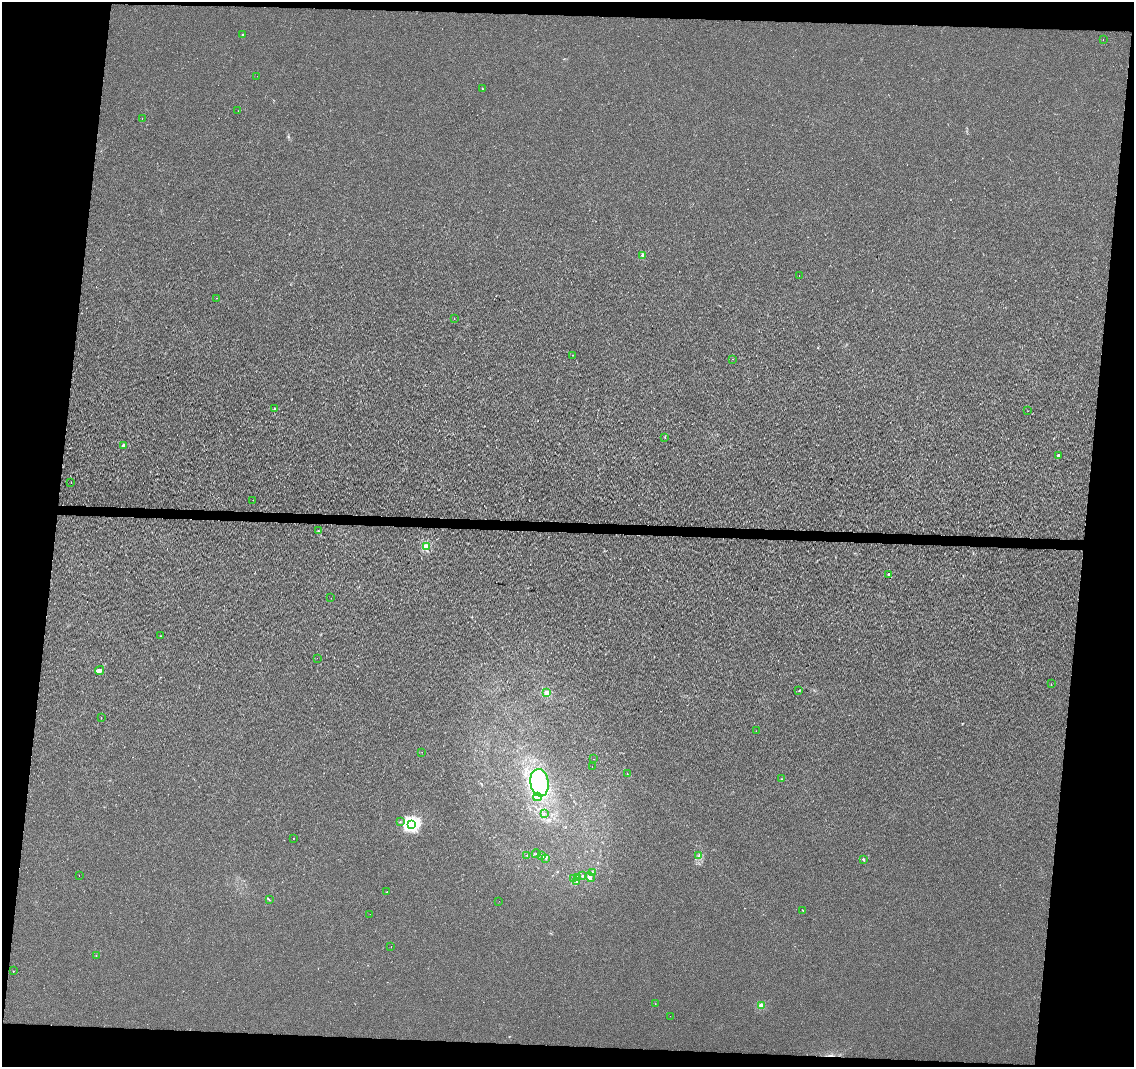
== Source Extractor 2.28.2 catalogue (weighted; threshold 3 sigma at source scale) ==
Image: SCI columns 1-4526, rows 228-4485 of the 4539 x 4778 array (HDU 1 of 3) = the unmasked area's bounding box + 8 px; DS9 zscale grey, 4 x 4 block average (1 PNG px = mean of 4 x 4 image px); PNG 1136 x 1069 px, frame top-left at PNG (2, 2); each listed source drawn as its Kron ellipse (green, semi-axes under 4 px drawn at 4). Shown black and unused: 13% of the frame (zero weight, under 2 of 3 exposures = <1% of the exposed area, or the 3 px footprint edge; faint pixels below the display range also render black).
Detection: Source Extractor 2.28.2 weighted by HDU 2 'WHT'. Background 8.54e-04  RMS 0.0033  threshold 0.015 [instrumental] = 3 sigma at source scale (4.5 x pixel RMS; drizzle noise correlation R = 1.50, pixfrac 1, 0.0396/0.0396 arcsec/px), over >= 5 px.
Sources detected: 72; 3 inside a brighter object's white glare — neither listed nor drawn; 1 coinciding with a brighter row at this scale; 2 inside a brighter listed object's ellipse — not listed separately; the other 66 listed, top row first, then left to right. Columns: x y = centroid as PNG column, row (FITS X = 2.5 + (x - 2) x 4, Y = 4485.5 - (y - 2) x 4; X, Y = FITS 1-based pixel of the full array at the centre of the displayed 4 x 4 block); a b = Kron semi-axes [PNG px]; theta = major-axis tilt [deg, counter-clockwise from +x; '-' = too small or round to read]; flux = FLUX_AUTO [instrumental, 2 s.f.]
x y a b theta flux
243 35 2 2 - 4.2
1103 40 2 2 - 0.61
257 76 2 2 - 1.2
482 89 2 2 - 1.6
238 111 2 2 - 0.28
142 119 2 2 - 0.46
643 255 2 2 - 25
799 276 2 2 - 0.44
217 298 2 2 - 0.97
454 318 2 2 - 0.59
572 355 2 2 - 0.84
732 359 2 2 - 0.67
274 409 2 2 - 2.3
1027 411 2 2 - 0.39
665 437 2 2 - 0.74
124 446 2 2 - 21
1058 456 2 2 - 6.3
71 483 2 2 - 0.92
253 500 2 2 - 0.76
318 530 2 2 - 0.72
426 547 2 2 - 110
889 574 2 2 - 16
331 598 2 2 - 0.29
161 636 2 2 - 1
317 658 2 2 - 0.32
100 670 5 4 - 6.6
1051 684 2 2 - 0.61
799 690 2 2 - 0.8
547 693 2 2 - 71
101 718 2 2 - 0.39
756 731 2 2 - 0.42
422 752 2 2 - 0.55
594 759 2 2 - 0.51
592 766 2 2 - 0.25
627 774 2 2 - 0.55
782 779 2 2 - 0.94
539 783 14 9 -82 67
537 797 4 2 - 3.9
544 813 2 2 - 0.69
400 822 2 2 - 0.78
411 824 2 2 - 500
294 838 2 2 - 1.6
536 854 4 2 - 2.3
527 855 2 2 - 0.86
699 855 2 2 - 0.81
541 856 2 2 - 3.2
546 858 2 2 - 0.95
863 859 2 2 - 9.2
592 872 2 2 - 0.73
79 876 2 2 - 0.57
583 876 2 2 - 0.94
590 877 5 3 - 4.4
573 878 4 2 - 2.5
578 878 2 2 - 1.1
577 882 3 2 - 1.5
387 892 2 2 - 1.3
269 900 2 2 - 0.75
499 901 2 2 - 0.49
803 910 2 2 - 0.84
370 914 2 2 - 0.32
391 946 2 2 - 0.32
96 955 2 2 - 0.65
13 971 2 2 - 0.62
655 1004 2 2 - 0.45
761 1006 2 2 - 56
670 1016 2 2 - 0.43
Diffuse or blended objects may show on this block-average render without a row.